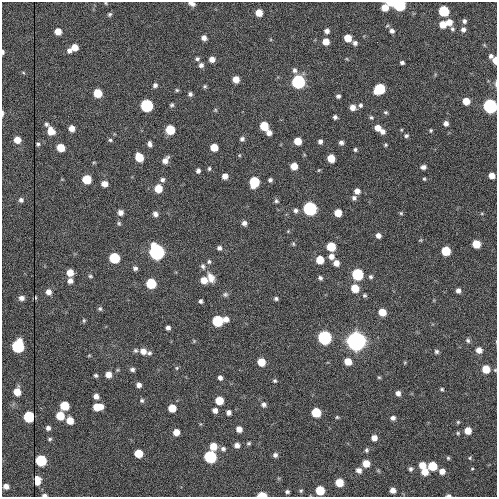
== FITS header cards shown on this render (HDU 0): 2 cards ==
NAXIS1  =                  495 / STANDARD FITS FORMAT
NAXIS2  =                  495 / STANDARD FITS FORMAT

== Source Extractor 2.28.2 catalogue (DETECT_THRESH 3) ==
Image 495 x 495 px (HDU 0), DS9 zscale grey, 1 PNG px = 1 image px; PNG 499 x 499 px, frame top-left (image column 1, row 495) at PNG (2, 2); no overlay
Background 2210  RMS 37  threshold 110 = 3 sigma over >= 5 px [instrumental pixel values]
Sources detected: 220; all 220 listed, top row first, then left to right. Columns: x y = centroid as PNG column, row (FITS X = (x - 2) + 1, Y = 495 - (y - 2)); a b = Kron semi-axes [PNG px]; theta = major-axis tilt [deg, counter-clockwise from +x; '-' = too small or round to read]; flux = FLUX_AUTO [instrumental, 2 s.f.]
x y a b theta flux
106 3 5 3 - 2.2e+03
391 3 5 3 - 5.2e+04
192 4 8 5 -19 9.3e+03
399 5 6 5 - 4.6e+05
385 8 6 6 - 3.4e+04
444 11 6 6 - 1.9e+05
259 13 6 5 - 3.1e+04
110 14 5 4 - 4.1e+03
464 21 5 5 - 6.5e+03
449 22 6 5 - 2.3e+04
442 24 6 6 - 3.8e+04
452 29 5 5 - 4.4e+03
463 29 6 6 - 9.0e+03
58 31 5 5 - 3.3e+04
327 31 5 5 - 1.0e+04
392 31 6 5 - 8.2e+03
204 38 5 5 - 1.2e+04
348 38 5 5 - 4.3e+04
326 41 6 5 - 2.8e+04
355 43 6 5 - 7.7e+03
75 47 6 5 - 3.2e+04
69 50 6 5 - 9.4e+03
3 52 4 3 - 4.6e+03
491 56 5 5 - 7.0e+03
197 59 5 5 - 5.0e+03
212 59 6 5 - 1.6e+04
495 60 5 3 - 3.1e+04
402 63 4 3 - 6.1e+03
201 65 6 5 - 8.2e+03
295 70 7 6 - 7.1e+03
23 72 5 3 - 2.4e+03
236 79 5 5 - 2.4e+04
298 82 6 6 - 6.8e+05
496 83 9 3 90 4.2e+03
155 85 5 4 - 6.7e+03
205 86 5 5 - 3.7e+03
379 89 7 6 - 2.3e+05
177 90 5 4 - 3.4e+03
98 93 6 6 - 6.0e+04
190 94 5 5 - 5.9e+03
338 96 5 4 - 5.6e+03
466 101 5 5 - 3.6e+04
147 105 7 6 - 3.3e+05
172 105 5 4 - 4.2e+03
360 105 6 5 - 5.7e+03
490 106 6 6 - 9.2e+05
353 107 6 5 - 1.8e+04
215 110 5 5 - 2.7e+03
386 112 5 5 - 4.2e+03
3 113 7 3 90 5.1e+03
335 117 4 4 - 6.4e+03
371 117 6 4 -54 3.6e+03
446 123 5 5 - 1.0e+04
46 124 5 4 - 4.6e+03
264 126 6 6 - 7.9e+04
72 128 5 5 - 1.9e+04
378 128 6 5 - 2.1e+04
170 130 6 6 - 7.9e+04
431 130 4 4 - 3.0e+03
51 131 9 7 -61 2.5e+04
382 131 5 5 - 1.1e+04
269 133 5 5 - 1.3e+04
406 136 5 5 - 4.8e+03
242 139 5 5 - 6.3e+03
17 140 6 6 - 2.8e+04
110 140 5 4 - 3.8e+03
298 141 5 5 - 5.0e+04
320 141 5 4 - 8.0e+03
341 142 4 4 - 7.5e+03
38 144 4 3 - 3.7e+03
150 144 5 4 - 7.9e+03
386 145 4 4 - 3.0e+03
61 147 6 6 - 4.4e+04
214 147 5 5 - 4.9e+04
355 150 4 4 - 4.4e+03
139 157 6 6 - 6.8e+04
331 158 6 5 - 5.8e+04
165 160 8 5 51 1.5e+04
94 162 6 3 18 2.3e+03
294 166 5 5 - 3.7e+04
423 167 6 5 - 8.9e+03
209 168 5 4 - 3.7e+03
198 171 5 4 - 7.3e+03
492 175 5 5 - 2.2e+04
225 176 5 5 - 1.7e+04
87 179 6 6 - 9.1e+04
424 179 5 4 - 3.0e+03
162 180 6 6 - 6.4e+03
270 180 4 4 - 5.6e+03
254 182 7 6 - 1.8e+05
104 184 5 5 - 1.9e+04
158 188 6 6 - 4.6e+04
357 191 5 5 - 1.6e+04
354 198 6 6 - 7.0e+03
21 200 6 6 - 6.7e+03
276 201 6 5 - 4.7e+03
310 208 6 6 - 7.4e+05
296 210 6 5 - 6.7e+03
120 212 6 6 - 1.1e+04
338 213 6 5 - 4.2e+04
401 213 5 5 - 3.2e+03
155 214 6 5 - 9.8e+03
119 223 6 5 - 4.0e+03
244 223 5 5 - 9.8e+03
378 235 5 5 - 1.1e+04
420 240 4 4 - 2.5e+03
293 244 6 4 -70 3.1e+03
476 244 6 6 - 5.2e+04
331 246 6 6 - 8.0e+04
219 248 5 5 - 7.5e+03
446 251 6 6 - 8.7e+04
157 252 7 7 - 1.3e+06
331 256 6 6 - 1.5e+04
114 258 6 6 - 1.6e+05
320 260 6 6 - 5.2e+04
209 262 6 5 - 5.2e+03
336 263 5 5 - 1.7e+04
203 266 9 6 -72 7.4e+03
135 268 5 5 - 6.4e+03
70 273 6 5 - 2.7e+04
357 274 6 6 - 2.7e+05
90 276 6 4 -15 3.6e+03
371 277 5 5 - 4.9e+03
211 278 14 9 -65 2.1e+04
320 278 5 4 - 5.4e+03
204 280 6 5 - 3.0e+04
70 281 5 5 - 1.2e+04
151 283 6 6 - 1.6e+05
355 288 6 5 - 5.9e+04
458 291 5 5 - 9.9e+03
48 292 6 6 - 1.3e+04
225 294 7 7 - 6.0e+03
364 295 5 4 - 4.2e+03
22 298 6 5 - 1.1e+04
276 298 5 4 - 4.6e+03
201 301 4 4 - 5.4e+03
100 309 6 5 - 4.4e+03
382 312 6 5 - 4.9e+04
226 319 6 6 - 1.6e+04
84 320 6 4 -90 3.3e+03
217 321 6 6 - 2.2e+05
168 328 4 4 - 8.0e+03
324 337 7 6 - 6.2e+05
468 340 6 5 - 5.0e+03
194 341 5 5 - 2.7e+03
356 341 11 8 -88 3.3e+06
18 346 7 7 - 2.8e+05
136 350 7 6 - 5.2e+03
479 350 6 6 - 1.6e+04
143 351 7 6 - 1.8e+04
436 351 6 6 - 5.2e+03
149 353 6 5 - 5.7e+03
89 355 5 3 - 2.2e+03
348 361 6 5 - 3.6e+04
261 362 6 5 - 4.9e+04
177 368 5 5 - 3.3e+03
132 369 6 5 - 6.6e+03
486 369 6 5 - 5.1e+04
495 370 5 4 - 2.4e+03
108 374 6 6 - 2.1e+04
96 375 4 4 - 4.3e+03
379 377 5 4 - 2.9e+03
220 378 5 4 - 8.8e+03
275 381 5 5 - 3.9e+03
139 385 5 5 - 1.1e+04
442 389 4 4 - 3.3e+03
17 392 6 5 - 3.9e+04
398 393 5 5 - 1.1e+04
96 396 5 5 - 1.3e+04
142 400 5 5 - 4.4e+03
219 400 6 6 - 6.2e+04
264 404 7 6 - 7.7e+03
64 406 6 6 - 1.1e+05
98 407 9 5 3 5.4e+04
172 408 6 5 - 6.0e+04
215 410 5 5 - 1.3e+04
229 412 5 4 - 1.1e+04
316 412 6 6 - 1.1e+05
60 416 6 6 - 7.2e+04
29 417 6 6 - 2.3e+05
337 417 4 4 - 2.9e+03
393 418 5 5 - 8.4e+03
70 421 6 5 - 4.0e+04
458 422 5 5 - 3.0e+03
48 428 5 5 - 8.0e+03
239 429 5 5 - 1.7e+04
468 430 5 5 - 3.4e+04
176 432 5 5 - 2.6e+04
458 433 4 4 - 3.2e+03
374 438 5 5 - 1.6e+04
50 439 6 4 23 3.6e+03
249 443 6 4 30 3.8e+03
237 445 6 5 - 1.2e+04
213 446 6 6 - 3.5e+04
223 449 7 6 - 7.1e+03
366 450 6 5 - 4.5e+03
138 453 6 6 - 6.1e+04
275 455 5 5 - 7.5e+03
210 457 7 6 - 3.2e+05
448 458 4 4 - 3.2e+03
470 458 5 4 - 3.1e+03
41 460 6 6 - 2.0e+05
366 463 6 6 - 3.1e+04
422 465 6 5 - 2.9e+04
432 466 6 6 - 8.6e+04
411 469 5 4 - 5.6e+03
472 469 4 4 - 2.3e+03
359 470 7 6 - 1.1e+04
442 471 6 6 - 1.8e+04
425 472 6 6 - 3.0e+04
37 480 8 5 -86 3.0e+04
339 483 6 6 - 5.0e+04
6 486 5 5 - 1.4e+04
320 490 6 6 - 8.2e+04
393 490 5 5 - 1.5e+04
301 491 4 4 - 3.6e+03
287 492 4 4 - 5.1e+03
44 495 5 3 - 6.6e+03
262 495 6 3 2 6.3e+04
448 495 5 3 - 5.3e+03
At the frame edge (FLAGS 8, measured only in part): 13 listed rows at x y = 106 3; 391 3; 192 4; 399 5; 3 52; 495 60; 496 83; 490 106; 3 113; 495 370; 44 495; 262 495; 448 495